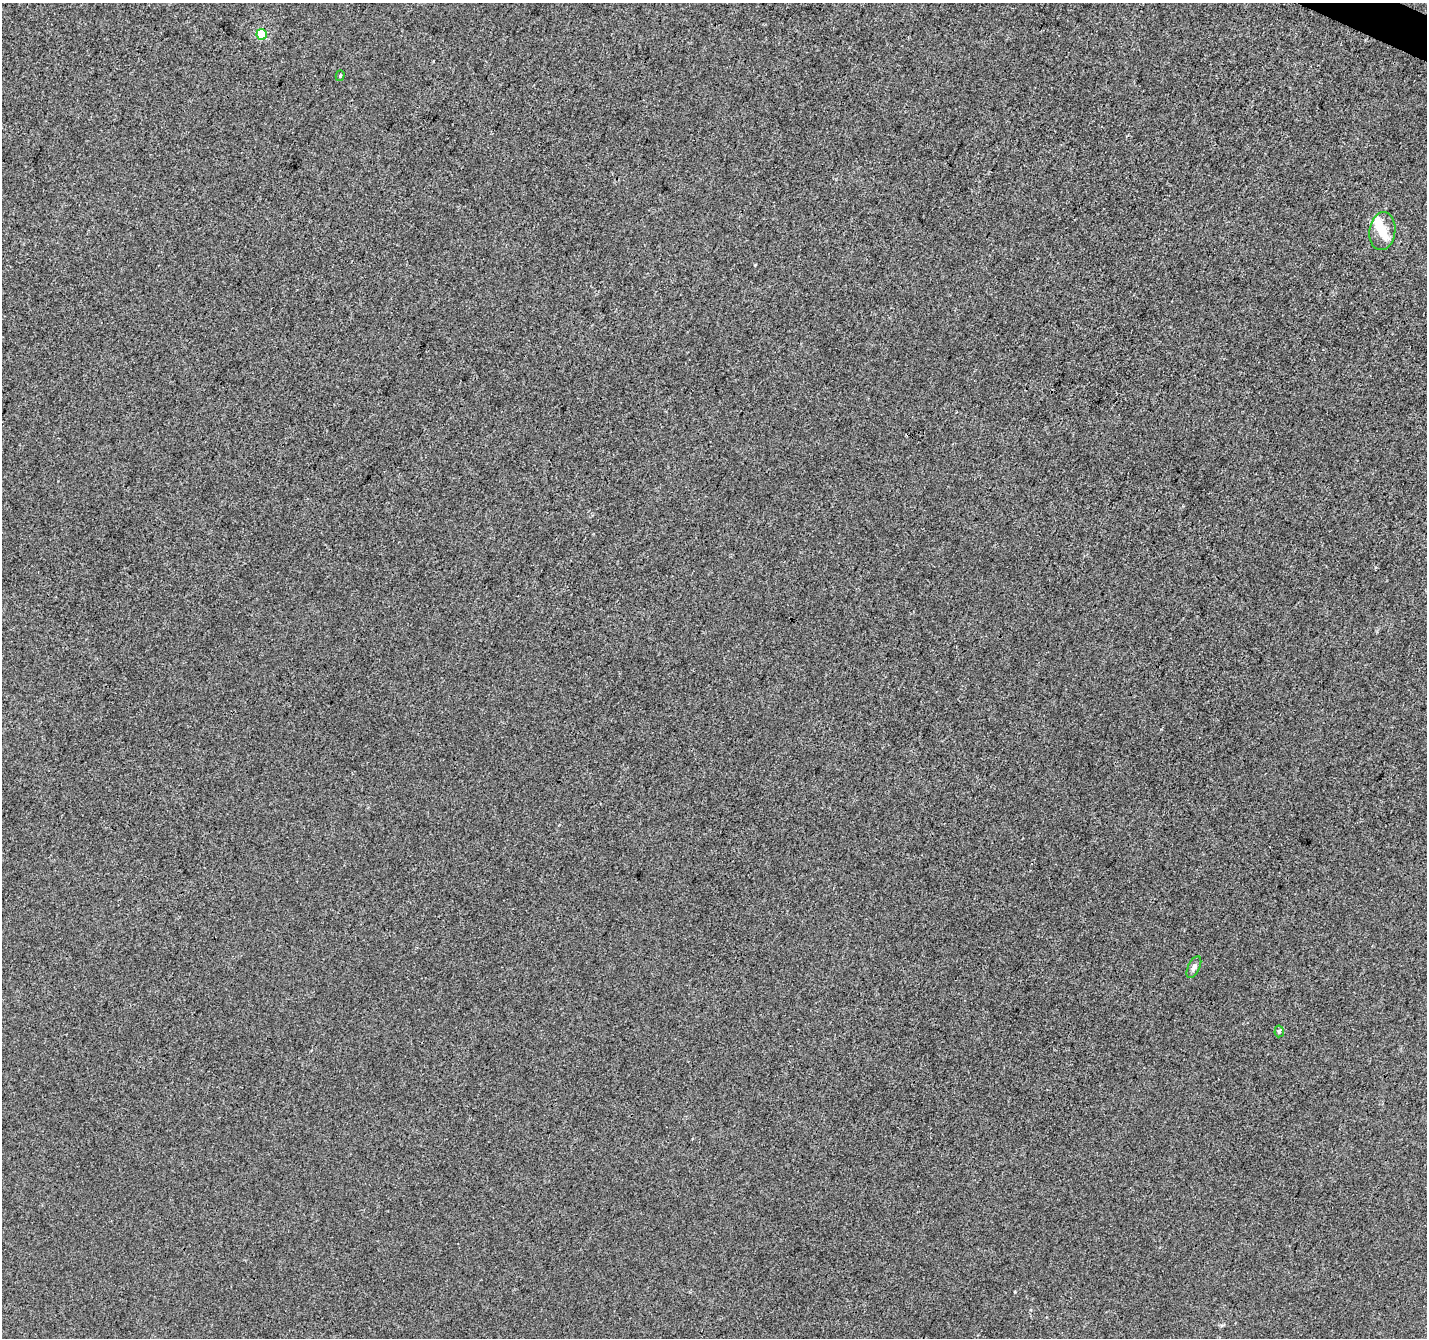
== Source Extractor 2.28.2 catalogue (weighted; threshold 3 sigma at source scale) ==
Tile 10 of 4 x 4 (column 2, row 3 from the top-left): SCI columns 1434-2858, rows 1606-2941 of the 5708 x 5815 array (HDU 1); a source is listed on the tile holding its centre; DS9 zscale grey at full resolution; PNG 1429 x 1340 px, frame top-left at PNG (2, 3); each listed source drawn as its Kron ellipse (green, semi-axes under 4 px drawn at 4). Shown black and unused: <1% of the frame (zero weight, under 3 of 4 exposures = <1% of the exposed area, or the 3 px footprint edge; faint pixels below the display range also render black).
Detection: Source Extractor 2.28.2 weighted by HDU 2 'WHT'; one run over the whole footprint, this tile lists its part. Background 2.39e-04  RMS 0.0036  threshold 0.0162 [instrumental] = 3 sigma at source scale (4.5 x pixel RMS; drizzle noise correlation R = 1.50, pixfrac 1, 0.0396/0.0396 arcsec/px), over >= 5 px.
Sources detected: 7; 1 inside a brighter object's white glare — neither listed nor drawn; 1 inside a brighter listed object's ellipse — not listed separately; the other 5 listed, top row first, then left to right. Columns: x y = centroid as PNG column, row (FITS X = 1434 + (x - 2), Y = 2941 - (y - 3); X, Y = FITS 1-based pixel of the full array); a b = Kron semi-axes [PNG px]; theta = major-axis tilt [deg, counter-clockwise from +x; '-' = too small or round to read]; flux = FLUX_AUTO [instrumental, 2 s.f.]
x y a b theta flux
262 34 5 5 - 15
340 76 5 4 - 0.52
1382 231 19 13 83 5.2
1194 967 12 6 64 1.5
1279 1031 6 4 85 0.72